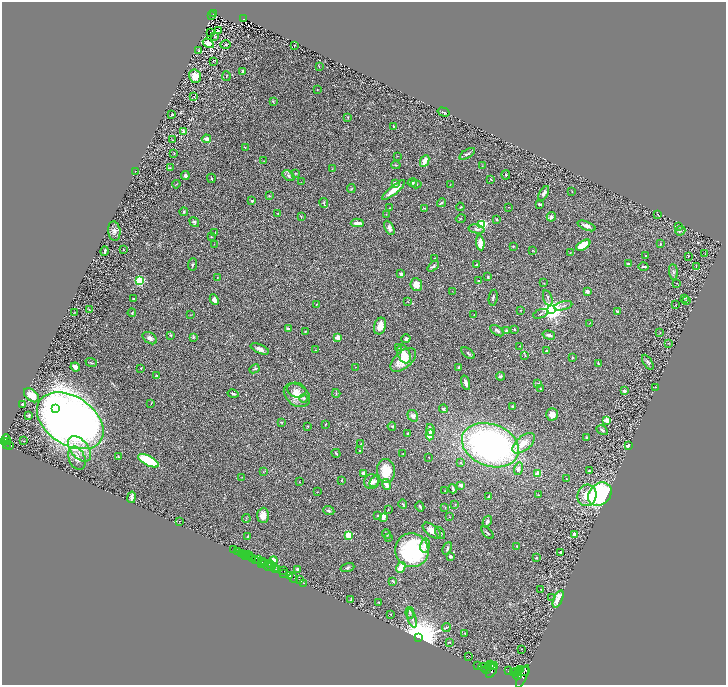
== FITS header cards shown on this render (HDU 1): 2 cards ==
NAXIS1  =                 1448
NAXIS2  =                 1366

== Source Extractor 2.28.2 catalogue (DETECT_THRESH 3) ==
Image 1448 x 1366 px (HDU 1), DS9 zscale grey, zoomed out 1/2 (1 PNG px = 2 x 2 image px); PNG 728 x 687 px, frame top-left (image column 1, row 1366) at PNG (2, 2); each listed source drawn as its Kron ellipse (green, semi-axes under 4 px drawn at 4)
Background 0.396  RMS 0.028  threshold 0.0843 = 3 sigma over >= 5 px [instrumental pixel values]
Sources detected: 358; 38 cannot appear on this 1/2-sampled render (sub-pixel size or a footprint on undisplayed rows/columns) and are neither listed nor drawn; the other 320 listed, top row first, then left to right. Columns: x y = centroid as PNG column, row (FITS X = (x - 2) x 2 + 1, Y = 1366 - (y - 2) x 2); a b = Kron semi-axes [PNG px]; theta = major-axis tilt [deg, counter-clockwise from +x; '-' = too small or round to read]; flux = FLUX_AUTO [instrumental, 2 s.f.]
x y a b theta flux
213 14 3 2 - 54
212 16 2 1 - 3.8
243 19 3 2 - 71
218 30 2 1 - 43
210 32 2 1 - 1.5
214 37 4 3 - 4.9
208 43 6 4 -33 44
226 45 5 2 - 3.9
294 45 2 1 - 2.1
199 51 2 2 - 9.7
213 61 3 1 - 2.2
319 67 3 2 - 2
243 72 3 2 - 16
195 76 6 6 - 53
226 76 5 2 - 2.5
317 90 2 2 - 2
194 97 2 2 - 1.4
273 102 3 2 - 4.2
444 112 6 2 -16 7.8
172 115 2 2 - 4
348 117 3 3 - 3.3
394 127 4 2 - 8.8
184 132 3 3 - 38
206 139 4 3 - 28
172 140 3 2 - 2
245 148 3 2 - 2.2
174 153 3 2 - 2.4
467 154 9 3 31 12
397 156 2 1 - 1.5
264 161 3 2 - 2.1
425 161 6 3 65 43
396 165 4 2 - 4
482 166 2 1 - 1.2
170 168 3 2 - 2.4
332 169 3 2 - 2.6
135 171 3 1 - 1.4
295 173 2 2 - 3.9
506 175 5 3 - 7.4
185 176 4 3 - 14
288 176 7 4 -37 12
211 178 5 2 - 4.5
491 179 3 2 - 2.5
301 182 2 2 - 1.7
412 182 5 3 - 9.3
395 183 2 2 - 49
176 184 4 1 - 2.4
416 184 5 3 - 5.6
450 185 3 2 - 1.8
351 189 4 3 - 4.4
394 190 14 3 39 76
572 191 2 2 - 3.8
544 193 8 4 60 16
269 196 3 3 - 5.2
252 201 3 2 - 7.2
324 203 5 3 - 4.7
441 203 5 3 - 11
539 204 3 2 - 10
460 207 4 2 - 4.2
508 207 2 1 - 1.4
390 208 2 2 - 1.4
424 208 4 2 - 3.7
184 212 4 3 - 8.5
278 213 3 3 - 3
657 214 3 2 - 2.8
386 215 2 2 - 2.1
301 216 2 2 - 7.4
551 217 5 4 - 13
461 218 5 2 - 2.7
496 219 3 3 - 4.6
194 222 5 4 - 8.7
357 223 6 3 3 31
482 224 3 3 - 690
587 226 9 3 -22 21
678 226 3 2 - 7.2
389 228 8 4 -62 22
477 229 8 3 -11 14
114 231 10 6 -83 21
680 231 5 4 - 9.5
215 232 2 1 - 2.4
211 237 3 2 - 3.4
480 243 7 3 -84 78
214 244 2 2 - 1.6
660 244 4 3 - 4.8
583 245 8 4 30 140
513 246 3 3 - 4.6
123 249 3 2 - 3.2
533 250 4 2 - 3
105 251 5 2 - 7.6
570 253 2 2 - 1.8
705 254 2 2 - 1.6
646 256 2 2 - 5.1
689 256 2 2 - 2.5
434 258 3 1 - 1.6
192 264 6 3 83 8.1
628 264 4 4 - 6.9
476 265 3 3 - 8.6
433 266 6 3 42 8.2
643 267 5 2 - 9.5
696 267 2 1 - 1.2
673 272 8 3 -84 11
401 274 3 3 - 6.5
488 277 4 3 - 4.3
217 278 2 2 - 4.6
140 281 3 3 - 650
479 281 2 2 - 18
544 283 3 2 - 2.8
677 283 2 1 - 3
416 285 6 5 - 54
452 291 2 2 - 1.7
587 291 4 3 - 12
493 298 8 3 80 8.1
548 298 8 2 -73 7.2
684 298 3 2 - 2.8
134 299 4 3 - 5.4
214 300 5 4 - 22
686 301 4 2 - 4.2
408 302 2 2 - 1.4
316 304 3 2 - 2.6
676 305 2 1 - 1.6
563 306 9 3 14 11
89 309 4 2 - 2.8
520 310 2 1 - 2.6
552 310 4 4 - 4700
74 312 2 2 - 2.6
617 312 3 2 - 9.7
132 313 4 4 - 5.7
541 314 8 2 20 6
190 315 3 2 - 2.3
474 315 2 1 - 2.1
590 323 4 1 - 1.9
380 326 8 6 72 46
288 329 4 2 - 14
515 329 3 1 - 3
305 331 4 3 - 3.7
497 331 8 3 -35 11
506 331 4 3 - 16
660 332 3 2 - 1.6
171 335 3 2 - 4.1
549 335 6 3 -15 16
193 337 4 3 - 6.2
338 337 4 3 - 36
150 338 8 5 -34 20
406 339 4 4 - 15
668 343 3 2 - 1.7
519 346 2 2 - 2.5
398 347 3 3 - 3.6
260 349 10 4 -24 22
315 350 2 2 - 2.3
546 351 4 3 - 12
468 353 7 3 -36 6.9
404 354 10 6 -66 42
525 355 3 2 - 3.7
572 358 2 2 - 5.4
403 360 15 8 40 110
648 362 8 4 -56 11
91 363 6 2 -22 4.3
598 363 4 2 - 6.5
75 367 5 3 - 25
355 367 2 1 - 1.3
459 367 4 2 - 12
141 368 2 1 - 2.8
254 369 5 3 - 9.1
157 375 3 2 - 6.3
500 376 4 3 - 8.3
466 383 7 3 -73 24
537 384 3 2 - 2
655 387 2 2 - 1.6
540 388 2 2 - 3.1
297 390 10 7 -16 33
624 391 4 3 - 12
336 393 4 2 - 3.5
233 394 5 2 - 9.6
32 395 9 5 -39 66
297 395 14 10 -37 69
303 398 4 3 - 6.9
151 403 2 1 - 2.6
23 404 3 2 - 15
513 407 3 3 - 5.1
55 409 2 2 - 120
443 409 4 4 - 8.5
552 414 6 5 - 36
29 415 2 2 - 25
413 416 6 5 - 21
607 420 3 2 - 150
70 421 36 24 -33 6300
281 422 3 2 - 5.6
325 424 3 2 - 2.5
307 426 3 2 - 3.4
392 426 4 3 - 5.7
430 430 6 3 -79 33
602 430 6 3 -29 9.1
408 433 3 3 - 4.8
430 435 5 4 - 65
586 437 2 2 - 7.9
6 439 5 4 - 850
24 441 3 1 - 1.7
3 442 3 2 - 700
7 442 2 1 - 86
524 443 13 7 40 65
7 444 2 1 - 250
361 444 3 3 - 3.5
9 445 4 2 - 230
490 445 29 21 -21 1700
628 446 3 2 - 22
79 449 14 9 -51 73
359 450 2 1 - 3.6
336 453 4 2 - 6.6
403 453 2 2 - 1.9
118 457 3 2 - 4.1
77 458 12 8 -66 47
429 458 2 1 - 1.7
148 461 11 5 -27 240
460 462 3 2 - 3.7
518 469 6 4 73 14
386 471 12 9 -88 110
589 471 4 3 - 3.9
263 472 4 2 - 2.9
363 473 4 2 - 15
538 473 2 2 - 160
241 477 3 2 - 1.4
566 479 2 2 - 1.7
342 480 4 2 - 3.8
375 481 6 3 52 10
299 482 2 2 - 1.9
371 482 7 7 - 27
386 485 5 3 - 38
461 485 2 2 - 62
453 489 5 2 - 11
445 491 3 2 - 2.2
317 492 2 2 - 1.7
600 494 13 10 44 850
538 495 2 2 - 2.3
587 495 11 9 76 72
132 497 6 2 79 23
489 497 2 2 - 26
403 504 4 2 - 6.7
455 505 3 3 - 5.3
420 507 5 2 - 5.7
445 507 3 2 - 3
388 510 2 2 - 2.3
329 511 5 3 - 7.5
263 515 7 6 - 42
377 516 2 2 - 5.1
383 517 4 2 - 45
450 517 2 2 - 3.1
246 519 4 2 - 3.5
180 521 2 1 - 19
487 521 6 4 59 8.5
432 531 11 5 -38 41
440 533 6 4 -57 9.1
487 533 7 2 -47 6.6
387 534 5 3 - 9.3
574 534 2 2 - 73
349 535 3 3 - 340
248 536 3 2 - 3.2
388 538 3 3 - 4.9
425 546 7 4 78 22
517 546 2 2 - 3.4
447 548 7 3 67 13
234 550 2 2 - 32
412 550 17 16 - 570
238 552 2 2 - 110
560 552 4 3 - 8.8
242 554 2 2 - 910
245 555 3 1 - 37
247 556 6 2 12 69
450 556 4 3 - 11
249 557 2 1 - 59
536 558 3 2 - 5.8
252 559 3 2 - 46
259 559 2 1 - 230
256 560 3 2 - 430
274 560 4 4 - 43
262 561 2 1 - 150
261 563 2 2 - 210
264 563 3 2 - 310
269 563 2 2 - 440
268 566 5 3 - 610
271 566 2 1 - 260
347 567 7 3 18 9.2
401 567 6 3 61 74
274 568 3 2 - 650
276 569 3 1 - 360
278 569 3 3 - 500
298 570 3 3 - 15
284 571 3 1 - 31
284 573 2 2 - 370
289 576 4 1 - 500
293 578 5 2 - 98
300 579 3 1 - 140
393 581 4 3 - 5.9
304 583 2 1 - 19
541 589 2 1 - 3.3
551 598 3 3 - 3.6
558 599 9 4 66 97
351 600 4 1 - 3.8
379 602 2 2 - 4
410 613 6 4 -80 9.2
390 614 3 2 - 2.7
412 618 9 3 -73 16
446 628 4 3 - 5.6
465 634 2 2 - 4.8
419 637 4 4 - 28000
449 642 3 2 - 4.9
521 649 2 1 - 4.7
469 656 2 2 - 2.1
478 665 2 1 - 240
490 665 3 2 - 1400
489 666 3 2 - 1700
492 666 3 2 - 1700
484 667 6 4 -8 8000
487 669 3 2 - 2200
492 670 9 3 61 4600
521 670 4 2 - 1500
508 671 2 1 - 210
523 671 6 3 12 3500
516 672 4 2 - 3900
513 673 3 2 - 2700
518 675 5 3 - 3200
522 676 12 3 65 4400
At the frame edge (FLAGS 8, measured only in part): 1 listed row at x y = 3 442
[38 sub-pixel or undisplayed-footprint detections neither listed nor drawn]